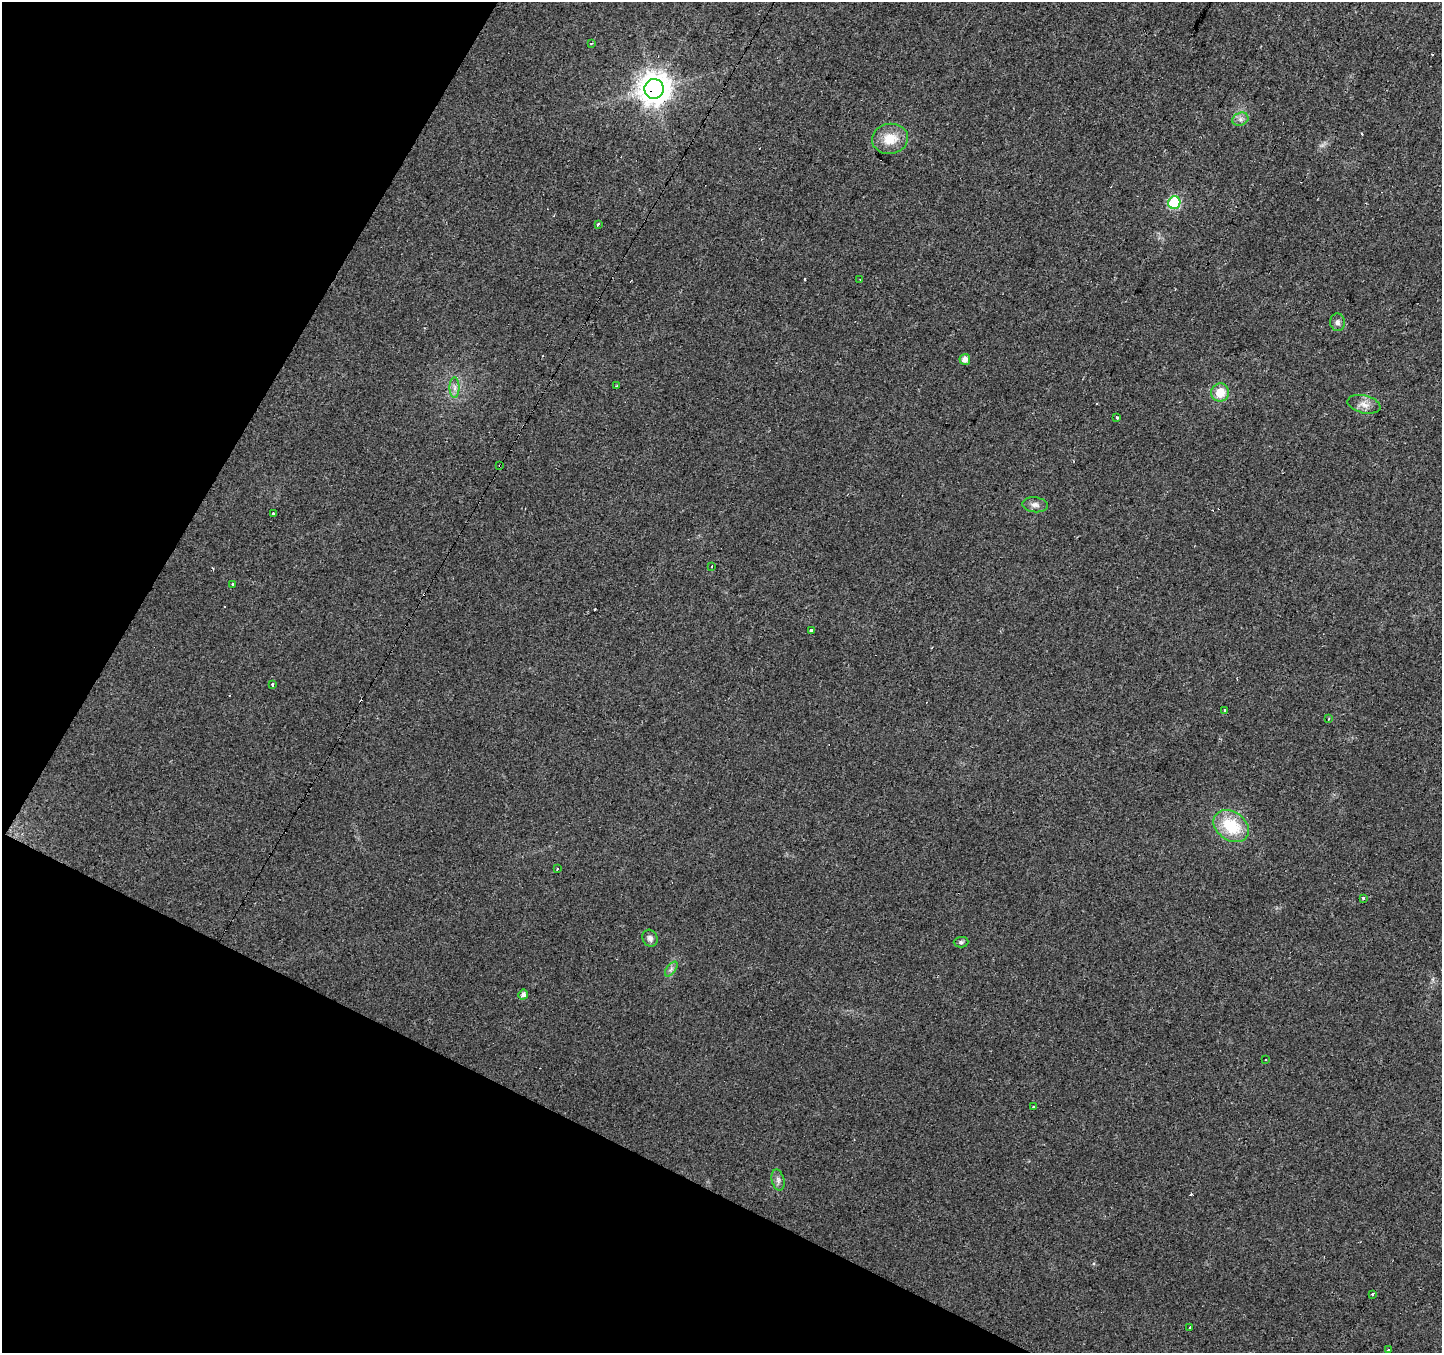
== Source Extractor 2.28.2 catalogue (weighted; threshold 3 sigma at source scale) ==
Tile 9 of 4 x 4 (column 1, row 3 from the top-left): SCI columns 1-1440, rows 1550-2900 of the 5769 x 5864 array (HDU 1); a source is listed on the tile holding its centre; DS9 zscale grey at full resolution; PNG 1444 x 1355 px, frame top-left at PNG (2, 2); each listed source drawn as its Kron ellipse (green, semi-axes under 4 px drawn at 4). Shown black and unused: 24% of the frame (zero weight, under 2 of 3 exposures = <1% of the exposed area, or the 3 px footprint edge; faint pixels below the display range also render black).
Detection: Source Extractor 2.28.2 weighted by HDU 2 'WHT'; one run over the whole footprint, this tile lists its part. Background 0.0299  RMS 0.0062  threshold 0.0278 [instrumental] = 3 sigma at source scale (4.5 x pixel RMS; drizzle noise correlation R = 1.50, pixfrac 1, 0.0396/0.0396 arcsec/px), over >= 5 px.
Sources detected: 47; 11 cosmic-ray / hot-pixel residue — neither listed nor drawn; the other 36 listed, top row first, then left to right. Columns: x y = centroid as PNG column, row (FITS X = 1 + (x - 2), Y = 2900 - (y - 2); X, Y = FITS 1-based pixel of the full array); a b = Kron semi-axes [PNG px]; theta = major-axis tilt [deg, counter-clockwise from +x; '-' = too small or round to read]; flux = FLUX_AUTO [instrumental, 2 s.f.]
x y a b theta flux
592 43 3 2 - 0.56
654 89 10 9 - 940
1240 119 8 6 21 2.2
890 139 18 15 9 13
1174 203 6 6 - 49
598 224 3 3 - 8.1
859 280 4 2 - 0.59
1337 322 9 7 -84 2.1
965 359 5 5 - 3.7
617 386 3 3 - 1.6
455 388 10 5 -90 2.6
1220 392 9 9 - 11
1364 404 17 9 -14 4.9
1117 417 3 3 - 3.5
500 465 3 3 - 7.8
1035 505 13 7 -7 2.9
273 514 3 3 - 5.9
711 566 3 3 - 2.3
233 584 3 3 - 3
811 630 3 3 - 3.5
273 685 3 3 - 3.3
1225 710 3 3 - 1.6
1329 719 3 2 - 1
1231 826 19 14 -35 26
557 869 3 3 - 1.4
1363 898 3 3 - 2.3
650 938 9 7 -65 2.3
961 942 7 5 1 1.3
671 969 8 4 53 1.7
523 994 5 5 - 2.5
1266 1059 3 2 - 0.87
1034 1107 3 3 - 1.9
778 1180 10 6 -76 2.3
1373 1294 3 3 - 1.9
1190 1327 3 2 - 1.1
1389 1350 3 3 - 8.4
Overlapping masked pixels (flux is a lower limit): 2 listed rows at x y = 654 89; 500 465